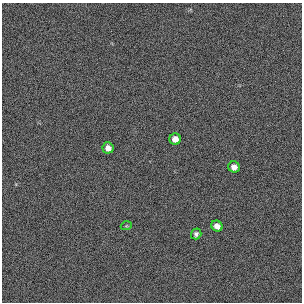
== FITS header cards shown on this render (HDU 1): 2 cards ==
NAXIS1  =                  300 / length of original image axis
NAXIS2  =                  300 / length of original image axis

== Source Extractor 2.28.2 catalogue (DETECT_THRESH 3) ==
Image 300 x 300 px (HDU 1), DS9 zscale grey, 1 PNG px = 1 image px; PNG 304 x 304 px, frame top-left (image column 1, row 300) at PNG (2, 3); each listed source drawn as its Kron ellipse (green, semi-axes under 4 px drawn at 4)
Background 385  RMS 66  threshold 199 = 3 sigma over >= 5 px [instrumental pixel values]
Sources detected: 6; all 6 listed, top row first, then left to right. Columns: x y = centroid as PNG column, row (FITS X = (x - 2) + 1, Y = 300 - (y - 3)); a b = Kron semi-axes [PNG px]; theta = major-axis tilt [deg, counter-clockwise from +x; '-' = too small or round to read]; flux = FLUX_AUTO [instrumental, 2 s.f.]
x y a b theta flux
175 139 5 5 - 31000
108 148 5 5 - 25000
234 167 6 5 - 26000
126 226 5 3 - 4600
217 226 6 5 - 26000
196 234 5 5 - 11000